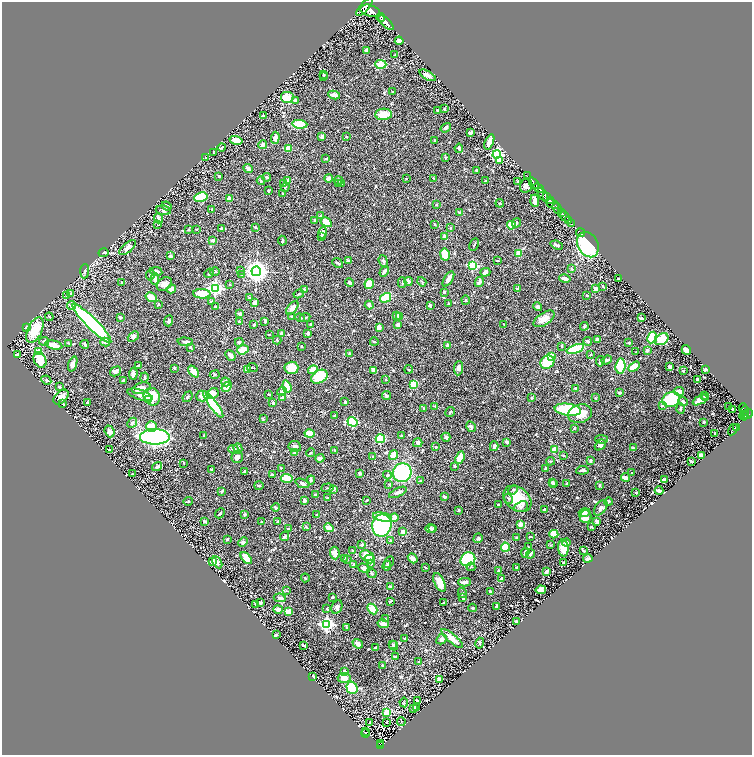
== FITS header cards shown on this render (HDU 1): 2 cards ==
NAXIS1  =                 1500
NAXIS2  =                 1506

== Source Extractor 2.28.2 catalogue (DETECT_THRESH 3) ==
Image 1500 x 1506 px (HDU 1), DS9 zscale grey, zoomed out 1/2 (1 PNG px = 2 x 2 image px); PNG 754 x 757 px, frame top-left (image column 1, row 1506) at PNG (2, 2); each listed source drawn as its Kron ellipse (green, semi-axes under 4 px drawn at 4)
Background 0.619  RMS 0.014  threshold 0.0427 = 3 sigma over >= 5 px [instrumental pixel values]
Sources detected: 720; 25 cannot appear on this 1/2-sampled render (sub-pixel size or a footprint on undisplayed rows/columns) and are neither listed nor drawn; of the other 695, the 500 brightest by FLUX_AUTO listed and drawn (195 fainter detections omitted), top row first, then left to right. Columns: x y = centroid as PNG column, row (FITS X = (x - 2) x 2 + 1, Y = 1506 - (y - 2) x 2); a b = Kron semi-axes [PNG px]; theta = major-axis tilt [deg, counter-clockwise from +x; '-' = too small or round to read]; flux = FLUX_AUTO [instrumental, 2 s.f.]
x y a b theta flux
364 7 11 4 48 3500
370 11 10 5 -16 4400
381 17 4 3 - 1100
386 23 9 3 -43 2700
399 41 4 4 - 11
367 50 3 2 - 7
395 55 4 2 - 2.6
381 64 5 4 - 51
324 75 4 3 - 3.9
428 75 9 4 -30 13
324 77 4 3 - 2.4
392 91 2 2 - 2.4
334 95 6 3 -10 15
287 98 7 6 - 45
295 101 4 3 - 14
444 109 3 3 - 2.4
438 110 3 3 - 3.1
384 114 8 5 4 38
263 116 2 2 - 3
300 124 7 4 -5 75
446 128 5 3 - 5.2
471 133 4 3 - 5.1
322 136 3 3 - 13
346 137 3 2 - 2.2
275 138 6 3 86 15
236 140 6 4 -14 30
435 141 3 2 - 5.4
489 142 8 3 68 29
263 144 4 3 - 10
222 147 4 2 - 3.4
288 148 4 4 - 38
459 148 5 3 - 8.6
213 152 2 2 - 2.2
497 154 4 4 - 380
205 158 3 2 - 2.4
446 158 3 2 - 2.5
326 159 3 3 - 2.5
500 160 3 3 - 32
248 168 5 3 - 7.2
476 170 3 3 - 4.2
219 176 2 2 - 4.6
527 176 2 1 - 16
267 177 4 3 - 4.1
328 178 4 3 - 11
406 178 3 2 - 2
434 178 3 2 - 2.1
261 181 4 2 - 4.1
287 181 3 3 - 9.7
338 181 4 4 - 4.6
486 181 3 2 - 3.6
518 181 3 2 - 8
284 183 4 3 - 3.6
534 183 6 3 -49 1200
339 184 3 3 - 2.2
341 184 3 3 - 3.2
526 186 7 6 - 12
285 187 5 3 - 4.5
539 188 5 2 - 1100
268 190 2 2 - 4.6
283 193 3 3 - 2.7
543 195 7 3 -58 970
201 197 7 4 9 120
547 197 3 2 - 600
229 199 2 2 - 42
550 200 4 2 - 380
535 201 6 3 -85 13
500 203 4 2 - 2
552 204 7 3 -27 980
436 205 2 2 - 2.6
167 206 5 2 - 4
212 209 3 2 - 2.3
557 209 6 2 -52 1700
163 210 7 4 -10 6.3
460 213 4 3 - 9
562 213 3 2 - 330
320 216 3 3 - 5.7
565 216 6 2 -49 900
158 218 5 3 - 8.2
315 220 3 3 - 4.9
568 220 3 2 - 270
326 222 6 4 -31 34
516 223 5 3 - 4
158 224 3 3 - 3.5
434 224 3 2 - 2.9
572 224 3 2 - 99
511 225 4 3 - 56
255 227 3 2 - 3.7
221 228 2 2 - 3
451 228 3 2 - 2.1
196 229 3 2 - 2.2
188 230 2 2 - 3.6
322 233 5 3 - 11
580 233 4 2 - 9.7
322 236 3 3 - 9.1
445 237 2 2 - 36
213 240 4 3 - 10
282 241 5 3 - 3.2
474 244 6 2 63 2.9
557 245 6 3 -21 5.8
588 245 13 10 -63 250
128 248 10 5 40 17
103 253 5 3 - 3.4
519 253 4 3 - 21
445 254 6 4 -80 71
170 256 4 3 - 7
348 261 3 2 - 4.2
383 261 6 4 -73 5.8
498 261 3 2 - 2.2
338 263 6 2 -40 3.7
472 265 3 3 - 190
571 269 4 3 - 3.3
240 270 3 3 - 2.2
85 271 7 3 86 5.3
156 271 6 3 -10 5.8
256 271 5 4 - 2100
384 271 6 3 57 8.3
215 272 5 3 - 3.1
485 272 5 4 - 14
209 273 5 3 - 3.3
242 274 4 3 - 5.6
150 275 5 4 - 6
155 279 6 4 -89 11
448 279 8 3 58 20
565 279 6 3 -12 15
618 279 2 2 - 2.3
409 281 4 3 - 12
122 282 2 2 - 2.1
422 282 5 2 - 2.7
479 282 5 3 - 11
350 283 4 3 - 4.5
402 283 5 2 - 3.2
164 284 8 6 34 17
230 284 2 2 - 2
369 284 5 4 - 73
603 286 3 2 - 2.3
215 288 4 4 - 620
518 288 3 3 - 5.7
172 289 4 3 - 16
595 289 4 3 - 14
304 290 2 2 - 25
444 292 3 3 - 3.5
71 294 4 3 - 7.2
202 294 8 5 -2 52
299 294 5 2 - 2.8
67 295 4 3 - 2.8
587 295 4 3 - 3.4
151 297 6 4 -32 27
249 298 4 3 - 3.1
385 298 6 4 34 92
466 300 4 3 - 3.4
211 302 4 3 - 3.1
255 302 3 3 - 13
449 303 3 2 - 2.5
158 304 4 2 - 3.1
369 305 4 3 - 7.9
430 305 3 2 - 5.7
71 306 4 4 - 7.9
215 307 4 3 - 2.7
538 307 5 3 - 6.8
292 308 8 4 50 18
240 314 4 3 - 3.9
396 315 4 4 - 5.3
399 316 4 3 - 7.6
49 317 4 2 - 3.3
120 317 3 2 - 8.1
292 317 3 2 - 2.2
305 317 5 3 - 3.3
300 318 5 2 - 3.2
641 318 4 3 - 4.1
544 319 12 6 34 26
169 321 5 4 - 5.1
265 321 4 2 - 5.1
239 322 3 2 - 3.2
92 323 27 5 -45 680
504 324 4 2 - 2
254 325 3 3 - 4.6
311 325 3 3 - 5
398 325 3 3 - 7.1
584 326 4 3 - 3.3
27 327 3 3 - 8.6
379 327 2 2 - 39
35 330 14 7 65 79
308 333 3 3 - 6.6
281 334 3 3 - 6.3
269 335 3 2 - 2.3
133 337 6 4 40 11
652 338 6 4 63 160
598 339 4 3 - 4.8
662 339 7 5 31 63
277 340 4 3 - 2.7
44 341 5 4 - 7.7
588 341 4 3 - 5.5
105 342 5 4 - 10
185 342 7 3 -1 8
239 342 4 4 - 7.7
374 342 4 2 - 2.9
68 343 4 3 - 2.2
629 343 3 2 - 2.7
85 344 4 2 - 4.5
54 345 9 3 -12 36
301 346 3 2 - 2.4
448 346 3 3 - 14
562 346 4 3 - 2.7
190 347 2 2 - 14
575 349 9 4 20 130
243 350 6 4 18 63
647 350 4 3 - 6.5
686 350 5 4 - 38
39 352 3 3 - 87
636 352 2 2 - 2
349 353 4 3 - 3.7
590 354 3 2 - 2.3
17 355 3 3 - 21
230 355 6 3 -47 13
552 357 4 3 - 33
40 360 8 6 -64 55
606 360 6 3 21 12
600 361 5 3 - 8.1
547 362 7 6 - 110
73 364 8 4 71 13
139 365 4 2 - 3.5
620 366 7 5 84 100
634 367 6 4 31 36
669 367 4 3 - 8.4
174 368 2 2 - 4.9
252 368 5 2 - 2.3
291 368 7 6 - 51
458 368 7 4 85 12
409 369 4 2 - 2.2
705 369 2 2 - 30
247 370 3 3 - 16
313 370 5 4 - 29
374 370 4 3 - 20
115 371 6 4 30 14
683 371 2 2 - 9.5
194 372 7 4 -48 32
133 374 6 3 86 10
215 375 5 3 - 3.1
144 377 5 3 - 4
319 377 9 6 30 92
697 379 4 3 - 3.5
46 380 5 3 - 3.8
123 380 4 3 - 2.4
386 380 3 2 - 2.2
226 382 4 4 - 4.8
413 384 4 3 - 54
59 387 3 2 - 5.1
226 387 5 4 - 19
287 387 6 3 -71 84
141 388 9 5 15 21
576 388 3 2 - 3.4
282 391 5 4 - 5.2
679 391 5 4 - 16
213 393 6 5 - 26
620 393 4 3 - 4.3
269 394 3 2 - 2.9
140 395 13 5 -17 26
202 396 6 5 - 19
387 396 4 3 - 5.3
704 396 3 3 - 2.9
61 397 9 5 42 24
152 397 9 8 - 80
188 397 6 3 51 3
282 397 3 3 - 7.6
532 398 3 3 - 2.8
595 398 3 2 - 2
706 398 4 2 - 2.7
148 399 3 2 - 38
671 399 9 7 25 280
700 400 8 4 29 26
87 402 3 2 - 3
345 402 3 3 - 3.9
683 402 5 4 - 6.5
63 403 3 2 - 2.1
273 403 3 3 - 5.4
213 404 16 4 -54 180
662 405 3 3 - 8.7
435 406 4 3 - 3.3
729 407 2 1 - 18
423 408 3 3 - 2.4
743 408 5 2 - 130
681 409 5 3 - 4.8
733 409 2 2 - 5.1
568 410 13 6 -8 210
745 411 4 2 - 230
450 412 5 2 - 4.2
580 414 12 9 14 40
745 414 4 2 - 250
748 414 5 3 - 470
334 416 3 3 - 2.4
744 416 4 2 - 220
263 419 3 2 - 2.5
352 422 5 4 - 260
704 422 2 2 - 3.8
132 423 5 3 - 4.1
151 427 5 5 - 46
471 427 5 4 - 5.8
574 428 3 2 - 2.1
736 428 3 2 - 310
733 430 6 2 58 350
110 431 6 4 -70 9.3
309 433 5 3 - 38
715 434 3 2 - 3
204 436 2 2 - 3.2
401 436 4 3 - 4.7
155 437 15 8 0 440
446 437 4 4 - 4.9
380 439 4 4 - 98
602 439 6 3 -2 4
507 442 4 3 - 5.7
418 443 4 4 - 6.6
600 445 6 4 42 9.6
494 446 5 3 - 7
295 447 6 5 - 8.4
436 447 3 3 - 2.4
633 448 3 3 - 2.6
233 449 5 3 - 5.8
238 449 5 4 - 9.3
109 450 3 2 - 2.2
335 450 3 2 - 2.2
554 450 4 3 - 27
295 453 4 3 - 9.1
310 453 4 3 - 2.2
393 455 5 3 - 38
563 455 3 3 - 2.1
701 456 4 3 - 27
237 457 6 5 - 8.9
373 457 2 2 - 7.6
320 458 4 3 - 12
460 458 6 3 68 59
590 460 3 2 - 6.6
550 461 4 3 - 2.4
691 461 3 2 - 3.9
184 463 3 3 - 2.1
455 466 3 2 - 3.9
157 467 5 3 - 5.2
281 468 4 3 - 2.3
546 468 3 2 - 3.6
212 470 3 3 - 7.1
582 470 6 3 7 8.9
245 472 3 2 - 3
360 473 3 3 - 5.5
402 473 9 9 - 230
632 473 3 2 - 2.2
132 474 2 2 - 2.3
272 475 3 2 - 3.3
387 475 4 3 - 4
625 477 4 2 - 23
287 478 6 3 -2 65
664 479 3 2 - 3.7
311 480 4 4 - 4.2
420 481 3 3 - 2.5
552 482 3 2 - 5.5
302 483 7 3 -21 6.4
389 484 3 3 - 2.2
553 484 2 2 - 2.6
567 484 3 2 - 3.8
259 485 4 3 - 3.2
599 485 3 2 - 4.5
327 488 6 2 4 3.2
333 489 2 2 - 28
513 490 5 3 - 3.3
222 491 4 2 - 2.6
659 491 4 2 - 11
398 492 9 4 27 7.6
636 493 2 2 - 3.9
315 494 3 2 - 3.2
444 497 4 2 - 5.6
328 498 4 2 - 2.5
509 499 5 3 - 4.4
517 499 15 11 -39 79
367 500 3 2 - 2.7
188 501 5 2 - 3.2
304 501 3 2 - 12
608 502 4 3 - 4.5
498 505 3 2 - 2.5
521 507 7 5 21 7.3
276 508 4 2 - 5
601 508 9 5 53 10
544 509 2 2 - 6
459 510 3 3 - 4
220 513 5 2 - 4.9
584 513 6 4 15 11
245 514 3 3 - 3.7
317 514 3 2 - 2.5
585 516 6 6 - 26
383 517 10 4 -11 76
394 517 4 3 - 28
205 521 3 2 - 8.3
278 521 3 2 - 3
261 522 2 2 - 3.1
597 522 3 3 - 9.5
521 524 3 3 - 17
382 525 11 9 80 420
306 527 4 3 - 3.9
591 527 2 2 - 3.5
329 528 5 3 - 40
431 528 5 4 - 5.4
288 529 3 3 - 2.7
433 529 3 2 - 2.4
403 532 2 2 - 39
554 534 4 4 - 45
285 536 5 3 - 7
530 536 3 2 - 2
478 538 5 4 - 4.1
516 538 4 3 - 2.8
227 539 4 3 - 2
390 541 4 3 - 4
243 542 5 4 - 5.7
566 543 4 4 - 4.2
362 545 3 3 - 6.7
551 545 4 3 - 2.3
505 547 4 3 - 70
528 547 4 3 - 2.4
563 548 8 5 -87 38
353 551 3 2 - 2.3
583 551 4 2 - 3
335 553 6 5 - 14
525 553 4 3 - 11
530 554 5 3 - 9.2
367 556 7 5 -20 39
246 558 7 3 -49 65
344 558 2 2 - 2.1
413 558 5 3 - 16
588 558 5 2 - 10
370 559 5 4 - 9.9
468 559 7 6 - 170
347 560 4 3 - 3.4
212 561 3 3 - 21
217 562 6 3 -59 4.6
389 562 6 3 59 2.7
563 562 2 2 - 2.1
371 563 3 3 - 2.4
354 564 4 3 - 4.4
387 566 5 3 - 8.6
425 567 3 2 - 2.1
471 567 4 3 - 2.3
517 567 2 2 - 2.6
364 568 6 4 -16 11
499 570 3 3 - 4.8
547 572 4 2 - 5.5
372 573 5 4 - 4.8
305 578 4 3 - 2.4
501 578 4 3 - 5.8
439 582 10 5 -65 42
465 582 6 3 -2 10
391 587 2 2 - 31
541 590 5 4 - 12
286 591 4 3 - 2.5
490 592 3 2 - 6.4
462 593 5 3 - 3.1
333 597 4 2 - 3.5
280 598 6 4 -8 7.4
463 598 3 3 - 6.7
390 601 4 2 - 3.3
261 603 3 2 - 8.1
443 603 4 2 - 2.9
256 605 3 2 - 2.9
496 606 3 2 - 5
337 607 7 5 63 8.5
472 608 4 4 - 3.3
278 609 5 3 - 15
327 609 3 2 - 2.8
372 609 6 4 -45 39
288 611 4 3 - 21
385 619 3 2 - 2
516 621 2 2 - 2.9
327 624 4 4 - 580
383 624 5 3 - 18
347 628 4 3 - 2.7
276 635 3 2 - 4
405 638 3 2 - 5.7
441 639 5 4 - 10
452 639 14 3 -41 33
480 643 5 3 - 3.4
358 644 6 3 -38 16
393 644 4 2 - 2.7
303 645 3 2 - 2.9
393 646 5 2 - 3.7
375 648 3 2 - 5
395 656 3 2 - 2.5
418 662 4 3 - 2.3
382 666 4 2 - 2.7
344 671 4 3 - 6.5
313 676 3 2 - 3.7
344 678 6 5 - 21
439 679 3 3 - 14
352 688 6 5 - 83
417 701 3 2 - 5.7
404 702 5 3 - 2.3
417 708 3 2 - 13
413 709 4 3 - 4.4
387 712 4 3 - 59
401 721 4 2 - 2.1
369 722 3 2 - 2.1
386 722 3 3 - 2.6
366 732 2 1 - 14
365 733 4 2 - 110
380 744 2 2 - 12
380 746 4 2 - 110
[195 fainter detections neither listed nor drawn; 25 sub-pixel or undisplayed-footprint detections neither listed nor drawn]